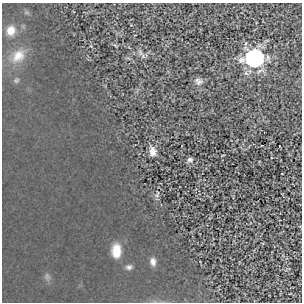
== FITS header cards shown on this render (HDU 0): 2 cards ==
NAXIS1  =                  300
NAXIS2  =                  300

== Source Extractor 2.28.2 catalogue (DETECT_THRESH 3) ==
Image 300 x 300 px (HDU 0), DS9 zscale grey, 1 PNG px = 1 image px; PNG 304 x 304 px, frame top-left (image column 1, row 300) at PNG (2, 3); no overlay
Background -3.04e-06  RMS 2.4e-04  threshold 7.25e-04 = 3 sigma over >= 5 px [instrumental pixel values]
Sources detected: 9; all 9 listed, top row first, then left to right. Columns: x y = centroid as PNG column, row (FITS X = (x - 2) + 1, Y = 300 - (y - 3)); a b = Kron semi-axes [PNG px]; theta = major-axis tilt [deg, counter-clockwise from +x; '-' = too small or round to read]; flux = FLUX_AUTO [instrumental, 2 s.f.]
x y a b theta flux
11 30 11 10 - 0.13
18 56 17 11 46 0.17
254 58 9 9 - 3.4
198 81 11 7 -34 0.051
153 151 10 7 -83 0.089
190 160 6 6 - 0.034
116 251 15 9 89 0.2
153 262 10 6 -83 0.053
129 267 7 6 - 0.032